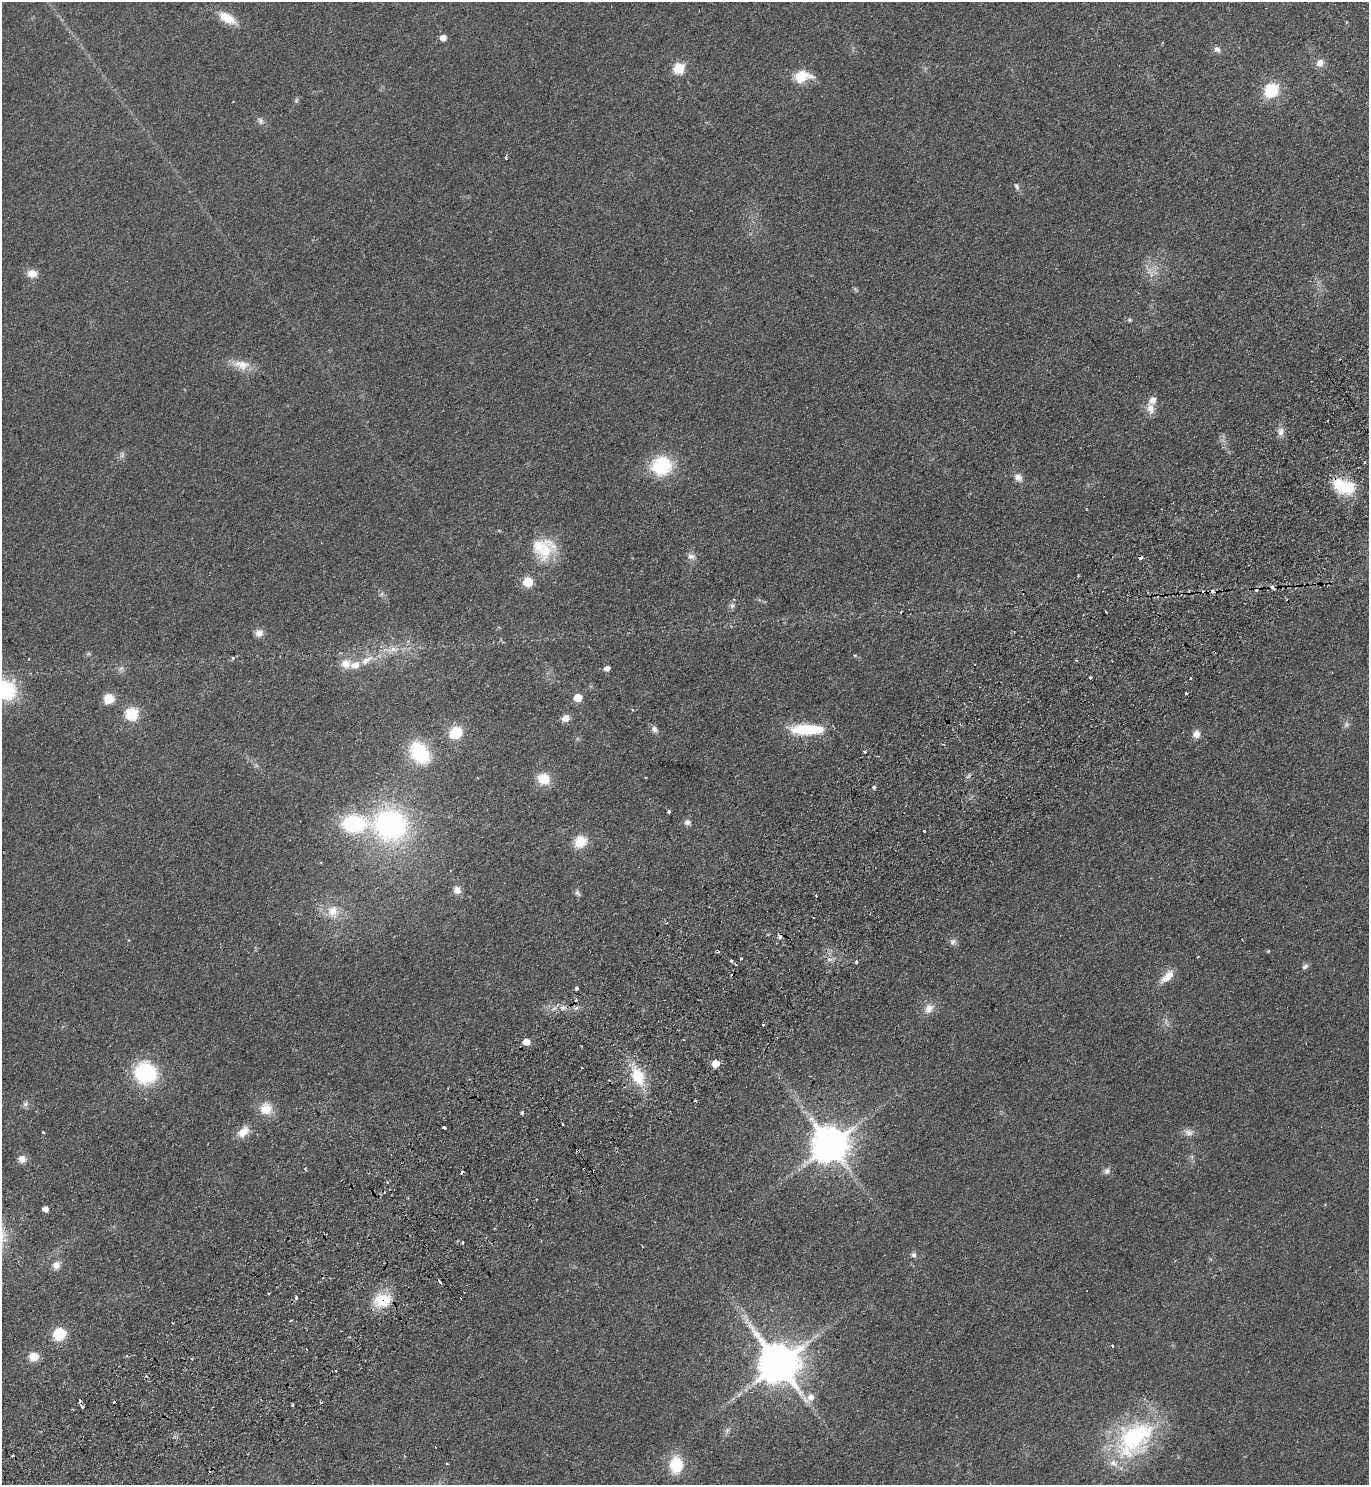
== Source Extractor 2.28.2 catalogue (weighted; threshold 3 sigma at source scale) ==
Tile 7 of 4 x 4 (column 3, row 2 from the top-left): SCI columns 2930-4296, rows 3013-4495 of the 5999 x 6026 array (HDU 1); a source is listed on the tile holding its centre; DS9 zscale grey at full resolution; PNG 1371 x 1487 px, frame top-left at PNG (2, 2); no overlay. Shown black and unused: <1% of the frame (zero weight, under 2 of 3 exposures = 3% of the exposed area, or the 3 px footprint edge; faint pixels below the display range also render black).
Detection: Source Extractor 2.28.2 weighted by HDU 2 'WHT'; one run over the whole footprint, this tile lists its part. Background 0.0854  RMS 0.0096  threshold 0.0433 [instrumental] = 3 sigma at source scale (4.5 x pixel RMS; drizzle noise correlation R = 1.50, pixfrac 1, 0.05/0.05 arcsec/px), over >= 5 px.
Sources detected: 143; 3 too faint to see at this stretch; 20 cosmic-ray / hot-pixel residue — not listed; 4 inside a brighter listed object's ellipse — not listed separately; the other 116 listed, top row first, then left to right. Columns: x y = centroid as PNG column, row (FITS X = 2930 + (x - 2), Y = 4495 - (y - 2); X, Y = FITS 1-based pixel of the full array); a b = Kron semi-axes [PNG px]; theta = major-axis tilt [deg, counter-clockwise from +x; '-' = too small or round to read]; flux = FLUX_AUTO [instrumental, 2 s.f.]
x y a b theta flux
227 18 21 10 -30 19
443 37 5 5 - 9.1
1217 49 9 7 -35 4
1320 63 11 9 42 6.3
679 68 6 5 - 76
802 77 18 12 10 24
1271 90 8 6 38 95
260 121 9 7 -76 3.2
506 157 4 3 - 1.3
1017 186 9 5 -59 2.4
32 273 11 9 -8 9.1
1151 274 12 4 -90 4.1
1129 320 6 5 - 1.5
241 365 25 13 -10 14
1150 408 18 10 -75 8.1
1281 432 11 8 85 5.2
1365 462 3 3 - 1.2
661 466 25 23 21 46
1018 477 12 9 -56 5.5
1344 486 30 17 -21 33
1086 509 3 2 - 0.85
545 551 39 21 45 35
691 557 10 7 -4 4.6
1140 557 4 4 - 5
527 582 6 5 - 50
732 606 8 6 -90 2.7
901 612 3 2 - 0.77
1106 612 3 2 - 0.78
259 633 10 9 - 5.8
393 649 9 6 19 5
855 655 5 3 - 0.79
233 658 4 4 - 1.2
28 659 3 2 - 1
366 660 20 8 33 11
1076 660 3 3 - 1.1
346 663 13 12 - 10
607 668 5 4 - 5.6
1090 678 3 3 - 5.8
1191 678 3 2 - 0.88
4 690 22 18 -17 80
578 697 6 5 - 22
109 699 11 10 - 13
132 714 6 6 - 110
565 718 9 8 - 6.6
654 729 10 7 -60 3.6
807 729 36 10 0 47
455 733 10 9 - 37
1196 734 9 8 - 6.1
865 751 4 3 - 1.2
420 753 22 16 -53 61
543 779 11 9 -16 24
874 787 4 4 - 3.2
669 811 3 3 - 6
687 822 8 7 - 3.6
354 823 23 16 -1 78
390 825 32 29 -20 180
924 831 3 3 - 1.5
580 842 13 11 36 19
457 890 10 9 - 6.6
577 893 10 6 -47 2.5
816 896 2 2 - 1.1
333 911 18 15 -83 17
953 942 10 7 22 3.2
718 951 4 3 - 1.5
1268 951 4 3 - 0.92
1198 957 3 2 - 0.76
741 959 3 3 - 2.4
829 959 7 4 0 2.3
731 960 3 3 - 2.3
856 962 3 3 - 3.2
1305 966 7 6 - 3
1167 977 22 9 44 11
576 988 3 3 - 3
562 1007 7 4 18 2.6
929 1009 15 11 53 8.4
763 1025 3 3 - 4
526 1042 6 5 - 12
716 1063 5 5 - 20
145 1073 21 20 - 80
638 1076 19 12 -66 33
695 1100 3 2 - 1.5
25 1104 9 6 50 2.7
266 1109 14 13 - 16
522 1113 3 3 - 2.1
444 1127 3 3 - 8.8
43 1132 3 3 - 5.6
243 1132 16 10 41 11
1189 1132 11 10 - 5.4
830 1144 10 10 - 2600
578 1151 3 2 - 2.2
22 1159 9 9 - 6.5
1107 1171 9 7 48 3.6
388 1182 3 2 - 1.6
45 1209 5 4 - 7.2
463 1242 3 2 - 1.1
914 1255 7 6 - 2.6
56 1265 10 9 - 6.5
440 1282 5 3 - 5.7
269 1293 3 2 - 0.99
296 1297 3 3 - 3.8
382 1300 19 14 9 32
290 1321 4 2 - 1
746 1321 8 5 60 3.2
59 1334 11 10 - 30
33 1357 10 8 11 13
191 1359 4 3 - 1.4
779 1364 12 11 - 3500
336 1371 3 2 - 1.3
740 1394 9 3 45 2.4
810 1397 13 8 19 9.7
292 1405 5 3 - 1.1
727 1430 10 4 77 2.3
1134 1439 58 39 47 120
13 1455 2 2 - 1.2
447 1464 4 2 - 0.81
676 1465 15 12 90 37
Overlapping masked pixels (flux is a lower limit): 5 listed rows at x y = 1344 486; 1140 557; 578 1151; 440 1282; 382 1300
Isophote crosses this tile's border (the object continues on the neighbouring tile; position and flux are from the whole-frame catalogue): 1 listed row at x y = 4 690